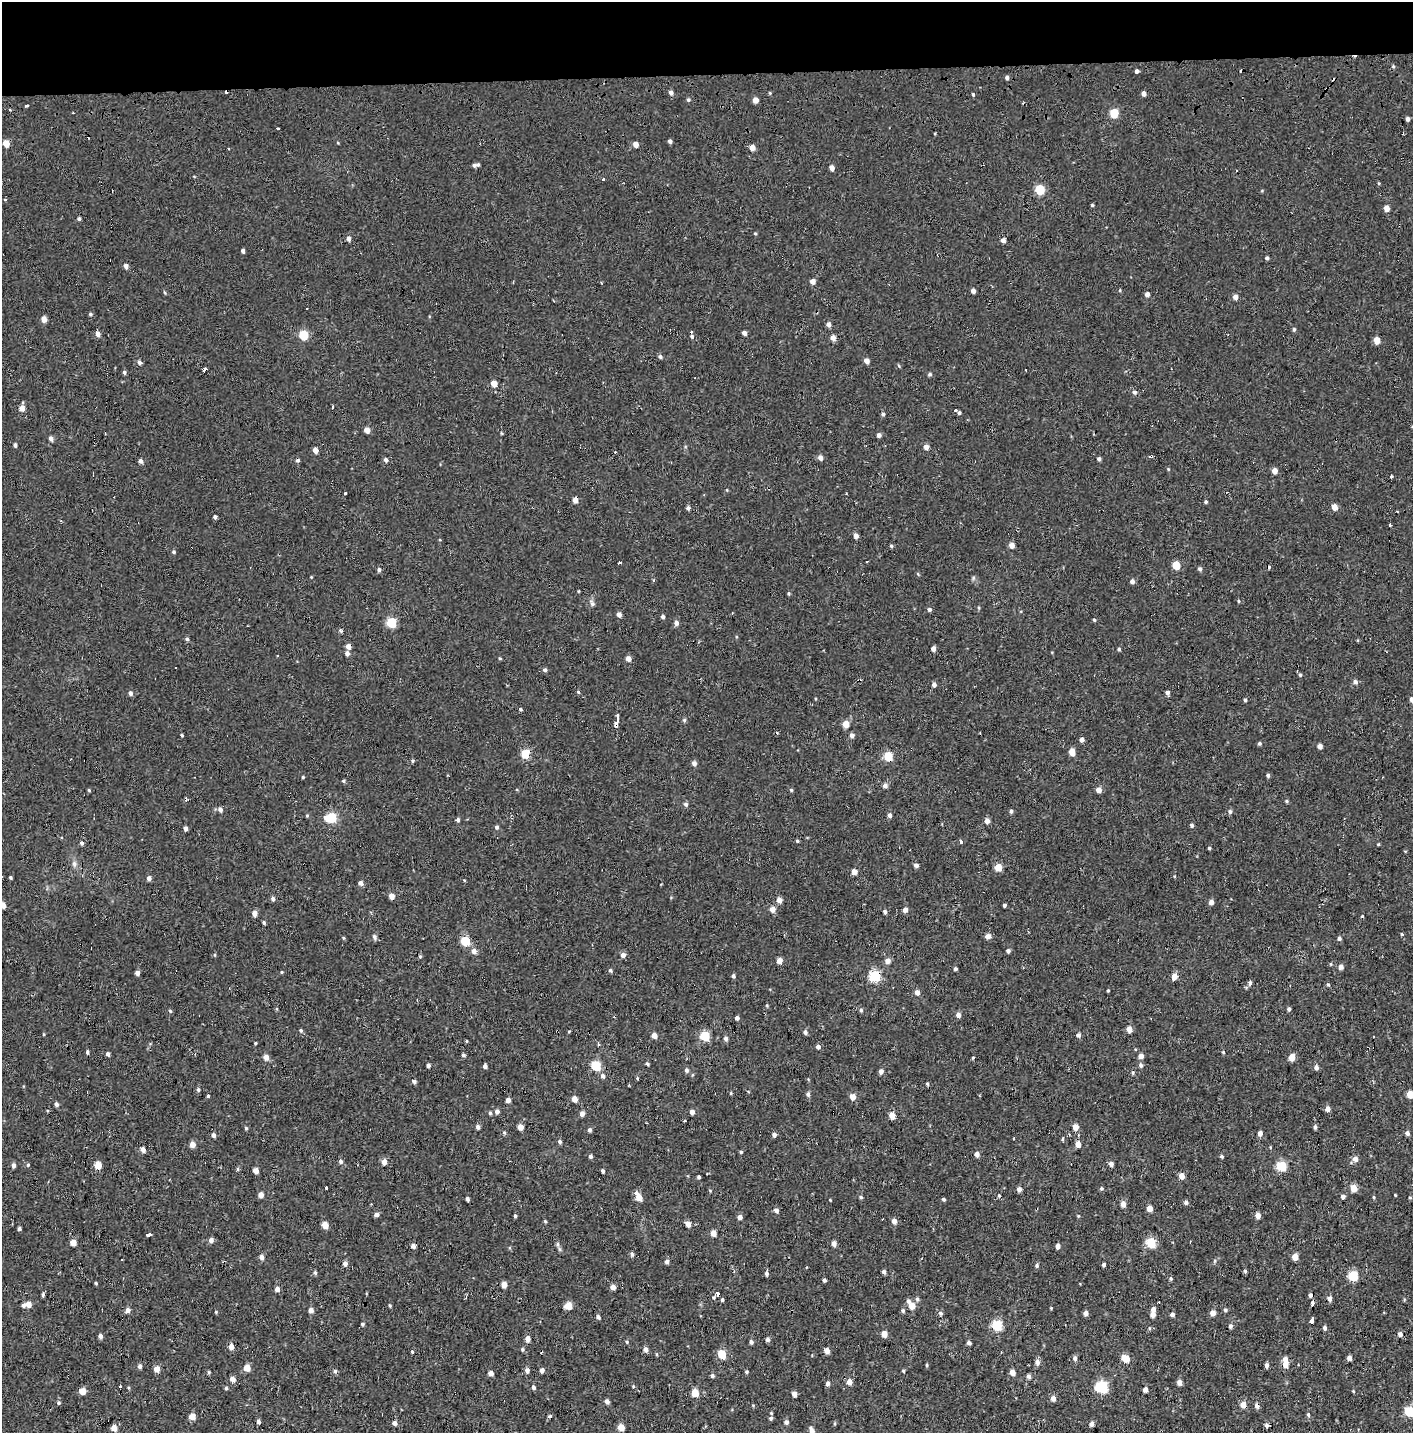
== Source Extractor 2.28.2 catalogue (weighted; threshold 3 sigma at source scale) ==
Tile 2 of 3 x 3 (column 2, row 1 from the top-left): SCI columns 1425-2835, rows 3024-4454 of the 4245 x 4554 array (HDU 1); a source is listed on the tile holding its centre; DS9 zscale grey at full resolution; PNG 1415 x 1435 px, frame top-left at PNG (2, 2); no overlay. Shown black and unused: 5% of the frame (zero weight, under 2 of 3 exposures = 3% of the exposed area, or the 3 px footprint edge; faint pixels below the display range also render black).
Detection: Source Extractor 2.28.2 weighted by HDU 2 'WHT'; one run over the whole footprint, this tile lists its part. Background 0.00104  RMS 0.0035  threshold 0.0158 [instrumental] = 3 sigma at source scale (4.5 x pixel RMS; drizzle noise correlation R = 1.50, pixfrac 1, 0.0396/0.0396 arcsec/px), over >= 5 px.
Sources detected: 463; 18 cosmic-ray / hot-pixel residue — not listed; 1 inside a brighter listed object's ellipse — not listed separately; the other 444 listed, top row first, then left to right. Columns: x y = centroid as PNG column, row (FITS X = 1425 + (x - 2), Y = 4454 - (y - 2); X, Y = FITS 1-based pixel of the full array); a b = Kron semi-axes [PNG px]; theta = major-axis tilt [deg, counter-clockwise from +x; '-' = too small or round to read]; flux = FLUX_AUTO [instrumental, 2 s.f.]
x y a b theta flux
1393 66 5 4 - 0.41
1137 71 4 3 - 1.4
1007 78 4 4 - 0.9
671 92 5 4 - 1.2
973 94 4 3 - 0.5
1144 94 4 4 - 1.4
688 100 5 4 - 0.6
755 100 4 4 - 2.8
27 106 4 3 - 1.4
10 110 4 3 - 0.24
1114 113 5 5 - 12
1408 119 4 3 - 1.2
277 128 3 3 - 2.4
670 141 4 4 - 1.1
6 143 5 4 - 4.9
636 144 4 4 - 2.7
752 148 4 4 - 3.3
228 149 3 2 - 0.33
474 165 5 4 - 0.84
832 168 4 4 - 2.2
603 179 3 3 - 4.2
1379 183 4 3 - 0.32
1040 190 5 5 - 19
5 199 3 3 - 0.47
1092 205 3 3 - 0.4
1386 208 4 4 - 3.4
79 218 4 3 - 0.82
755 233 5 3 - 0.33
348 239 4 4 - 1.8
1003 240 4 4 - 1.5
243 251 4 4 - 1.1
1267 258 4 3 - 0.67
126 266 4 4 - 1.6
813 281 4 4 - 2.1
973 291 4 4 - 1.9
1147 294 4 4 - 1.7
1235 297 4 4 - 2.1
90 314 4 4 - 0.51
44 319 5 4 - 3.1
828 324 5 4 - 1.6
1294 329 5 4 - 0.57
744 333 4 4 - 1.4
98 334 4 4 - 2
304 335 5 5 - 20
692 336 5 4 - 0.69
833 338 4 4 - 2.6
1377 340 5 4 - 5.2
660 357 5 4 - 0.69
866 361 4 4 - 2.3
139 362 5 4 - 1.1
204 370 3 3 - 18
124 372 4 3 - 0.74
930 374 5 4 - 0.62
494 384 4 4 - 4.4
1134 392 6 6 - 0.97
332 406 3 3 - 3.4
22 408 4 4 - 2.9
955 410 3 3 - 2.5
959 413 4 3 - 0.64
883 414 5 4 - 0.7
367 430 4 4 - 3.1
105 434 3 2 - 0.32
879 435 4 4 - 1.2
51 438 5 4 - 1.3
15 445 4 3 - 0.85
926 447 4 4 - 2.2
315 450 4 4 - 2.6
1151 456 4 3 - 3.1
820 458 5 4 - 1.6
1099 459 4 4 - 0.81
386 460 4 4 - 1.3
140 461 4 4 - 1.3
1274 471 4 4 - 2.7
1391 477 3 3 - 1.8
345 493 3 3 - 1.7
575 500 6 5 - 1.8
1206 502 4 4 - 0.51
1334 507 5 4 - 3.9
688 508 4 4 - 1
215 517 4 3 - 1
61 521 4 3 - 0.29
1390 525 3 3 - 1.2
856 536 4 4 - 2
1012 545 5 4 - 2.5
891 546 4 4 - 0.62
174 552 5 4 - 0.54
619 563 3 3 - 2
1176 565 5 5 - 8.9
379 569 4 4 - 0.9
1200 569 5 4 - 0.76
311 577 3 3 - 0.24
973 578 6 4 72 0.5
1132 581 5 5 - 1.2
789 593 4 4 - 0.44
1239 601 4 3 - 0.36
592 603 9 6 -61 0.93
979 608 5 3 - 0.34
929 609 5 5 - 0.69
619 614 4 4 - 1.7
663 617 4 4 - 0.89
1094 620 3 3 - 0.46
391 622 5 5 - 21
676 623 5 5 - 1.4
340 631 5 4 - 0.59
187 639 5 4 - 0.64
348 647 5 4 - 2.2
933 649 4 4 - 1.7
1119 649 4 4 - 0.53
347 653 4 4 - 1.3
278 655 3 2 - 0.44
500 658 4 3 - 0.36
628 659 5 4 - 1.9
175 668 3 2 - 0.39
545 670 5 4 - 0.87
1300 675 4 3 - 0.48
1355 682 5 4 - 1.1
934 685 5 4 - 1.5
578 692 4 3 - 0.47
1167 692 5 4 - 1.1
130 693 5 4 - 1.2
1412 699 4 4 - 1.6
1245 700 4 3 - 0.48
520 709 4 3 - 0.54
617 716 6 3 88 2
684 720 6 5 - 0.53
616 724 6 3 77 6.9
846 724 5 5 - 4.7
182 735 4 3 - 0.39
852 735 5 4 - 1.3
1082 740 4 4 - 1.6
1259 743 5 5 - 0.51
1320 746 4 4 - 1.9
1072 752 5 4 - 5
525 754 5 5 - 14
888 756 5 5 - 13
413 761 4 4 - 0.48
694 764 6 5 - 1.2
1268 775 4 4 - 0.66
303 777 4 3 - 0.38
343 781 5 4 - 0.44
885 786 5 5 - 1.5
89 790 4 4 - 0.35
791 790 5 4 - 0.41
1099 790 4 4 - 2.7
1287 801 5 3 - 0.39
686 804 5 5 - 0.8
220 809 5 4 - 1.5
1011 811 5 4 - 0.67
1230 812 6 5 - 0.69
890 815 5 4 - 1.2
307 816 5 3 - 0.35
331 818 7 5 1 23
458 820 4 4 - 0.86
987 821 5 4 - 2
1192 825 5 4 - 0.64
496 827 5 5 - 0.68
185 828 4 3 - 1.4
797 841 4 4 - 0.44
961 842 3 3 - 2.9
82 843 4 4 - 0.8
1209 848 4 4 - 0.43
74 864 8 6 -70 1
916 865 4 4 - 1.3
998 867 5 4 - 6.6
854 872 4 4 - 2.8
10 877 3 3 - 0.49
149 878 5 5 - 1.3
464 880 4 3 - 0.25
361 883 5 4 - 1.6
391 896 4 4 - 3.1
273 899 5 4 - 1.1
779 900 5 4 - 2.5
1211 902 5 4 - 1.7
3 905 4 4 - 3.3
1005 905 3 3 - 11
772 909 5 5 - 2.8
905 910 4 4 - 2.2
885 912 4 4 - 0.81
254 913 5 4 - 2.2
1362 916 4 3 - 0.33
264 923 4 4 - 0.49
1402 934 5 3 - 0.31
988 936 5 5 - 2
374 937 8 6 -71 0.83
343 938 5 3 - 0.34
1339 939 5 4 - 0.74
465 941 5 5 - 17
474 951 5 4 - 2.4
1008 951 4 4 - 0.86
623 955 5 5 - 1.6
779 960 4 4 - 2.6
887 961 5 5 - 1.8
1331 964 4 4 - 0.35
1341 967 5 4 - 1.6
955 969 3 3 - 0.66
610 970 5 4 - 0.61
281 972 5 3 - 0.29
137 973 4 4 - 1.4
733 976 5 4 - 0.67
875 976 6 5 - 31
1174 976 5 4 - 3.8
1250 983 6 4 83 0.81
1328 985 5 4 - 0.51
1108 990 3 3 - 0.39
917 992 5 4 - 2
1289 1009 4 4 - 0.66
861 1010 5 4 - 0.61
170 1011 5 4 - 0.42
958 1015 5 5 - 1.4
737 1018 4 4 - 1.1
1129 1029 5 4 - 3.1
301 1030 5 4 - 0.51
569 1031 5 3 - 0.27
805 1032 5 4 - 1
43 1034 4 3 - 0.27
1079 1035 5 5 - 1.1
654 1036 4 4 - 2.8
705 1036 5 5 - 18
726 1038 5 5 - 0.95
466 1041 4 3 - 0.33
255 1043 3 3 - 0.36
598 1044 5 3 - 0.54
818 1047 4 4 - 1.4
87 1052 4 3 - 0.7
1223 1052 4 3 - 0.32
108 1054 4 3 - 0.97
463 1055 5 4 - 0.58
1141 1056 5 4 - 2.1
266 1057 5 5 - 2.3
1292 1057 5 4 - 4.8
973 1058 3 3 - 0.34
647 1064 4 3 - 0.61
428 1065 4 4 - 0.93
1141 1065 6 6 - 0.76
485 1066 4 4 - 1.1
596 1066 5 5 - 21
1316 1068 5 5 - 1.1
686 1070 6 5 - 0.75
881 1071 5 4 - 1.4
1133 1073 5 4 - 0.49
603 1076 6 5 - 1
414 1081 5 4 - 0.86
927 1084 4 3 - 0.42
198 1089 5 4 - 0.78
731 1093 4 4 - 0.33
808 1094 6 5 - 0.83
1410 1094 5 4 - 5.3
208 1096 3 3 - 2.7
853 1097 5 5 - 2.8
575 1099 4 4 - 3.3
508 1100 4 4 - 2.1
56 1104 4 4 - 0.98
1327 1109 5 4 - 2.2
497 1111 5 5 - 1.3
692 1112 4 4 - 1.7
490 1113 5 4 - 0.5
582 1114 4 4 - 1.9
892 1115 5 4 - 4.6
478 1127 5 4 - 1
520 1127 5 4 - 3.7
1075 1127 5 4 - 3.4
1315 1127 5 4 - 0.75
246 1128 5 4 - 0.41
589 1130 5 4 - 0.82
504 1133 5 4 - 0.45
1260 1133 4 4 - 1.7
1407 1133 5 4 - 1.1
213 1135 5 4 - 1
774 1135 4 4 - 1.2
1063 1139 4 3 - 2.5
560 1142 4 4 - 0.76
192 1144 4 4 - 3
1078 1144 5 5 - 2.3
143 1150 4 4 - 2.2
741 1152 4 4 - 0.41
977 1154 5 4 - 1.6
590 1156 4 4 - 0.77
1221 1156 4 4 - 0.59
1355 1159 6 5 - 1.9
341 1161 5 5 - 0.76
384 1162 5 4 - 2.4
1111 1164 5 4 - 1.6
13 1165 5 4 - 1.2
28 1165 5 4 - 0.39
98 1165 5 4 - 6.3
1281 1166 5 5 - 22
238 1169 5 3 - 0.42
256 1171 4 4 - 3.5
603 1171 4 3 - 0.73
1182 1176 5 4 - 3.7
699 1177 4 3 - 0.65
326 1188 3 2 - 2.9
1101 1188 5 5 - 0.55
1354 1188 5 5 - 5.2
1019 1189 4 4 - 1.5
261 1195 4 4 - 2.2
999 1195 5 4 - 0.43
1395 1195 3 3 - 0.25
639 1197 9 5 -61 4.3
861 1197 5 4 - 0.5
1343 1197 4 4 - 1.2
1374 1197 5 3 - 0.37
1410 1198 4 3 - 0.31
467 1199 4 3 - 0.75
943 1199 4 3 - 0.54
1186 1202 4 4 - 1.1
1123 1204 5 4 - 3.1
1149 1208 4 4 - 3.3
776 1210 5 5 - 0.94
376 1215 4 4 - 1.7
1258 1215 4 4 - 2.7
515 1216 4 3 - 0.52
1078 1216 4 3 - 0.3
740 1217 5 4 - 1.5
545 1221 4 4 - 0.41
894 1221 5 4 - 2.5
688 1224 5 4 - 2.4
325 1225 5 4 - 4.9
19 1229 3 3 - 0.71
713 1233 5 4 - 3.5
149 1235 5 3 - 2.3
211 1240 5 4 - 1.5
73 1242 4 4 - 4.6
834 1243 4 4 - 2
1151 1243 5 5 - 22
558 1244 7 4 -90 0.67
413 1246 4 4 - 1.5
1058 1246 4 4 - 1.7
632 1254 5 4 - 0.86
261 1257 5 4 - 1.7
1295 1257 4 4 - 4.4
667 1261 4 4 - 1.2
345 1264 4 4 - 1.9
1104 1265 4 4 - 0.65
1037 1266 5 5 - 0.66
1245 1271 5 4 - 0.56
884 1272 4 4 - 0.87
315 1273 5 4 - 0.65
766 1274 5 4 - 0.95
1353 1276 5 5 - 20
1171 1278 5 4 - 0.52
824 1280 4 3 - 0.73
96 1283 4 3 - 0.39
504 1285 5 4 - 2.8
613 1287 4 4 - 2
277 1289 4 4 - 2.2
718 1294 5 4 - 6.9
43 1295 5 4 - 0.57
917 1299 6 5 - 0.66
1330 1299 6 5 - 1.2
722 1300 3 3 - 0.55
908 1301 7 6 - 0.95
1313 1303 4 3 - 2.3
28 1304 5 4 - 3.4
23 1305 5 4 - 0.86
390 1305 5 3 - 0.4
568 1306 5 5 - 6.6
912 1306 5 5 - 4.3
1051 1308 3 3 - 0.26
1153 1309 5 4 - 1.6
128 1310 5 5 - 1.6
311 1310 5 4 - 1.7
1225 1310 5 4 - 0.59
903 1311 5 5 - 0.61
216 1312 4 3 - 0.32
940 1313 5 5 - 0.75
1086 1313 4 4 - 1.7
1213 1313 4 4 - 2.8
1172 1314 4 4 - 1.1
1153 1315 4 4 - 2.3
598 1317 5 4 - 0.83
1312 1319 5 3 - 12
362 1324 5 4 - 0.51
997 1325 5 5 - 29
1230 1326 5 4 - 0.93
1149 1328 5 3 - 0.38
1325 1328 4 4 - 0.98
884 1334 4 4 - 3.5
1400 1334 5 4 - 1.6
100 1336 5 4 - 1.2
528 1339 4 4 - 2.5
767 1339 5 5 - 0.88
627 1342 4 4 - 0.39
751 1342 4 4 - 0.98
969 1343 4 3 - 1.1
231 1347 4 4 - 2.9
522 1349 5 4 - 0.44
645 1349 5 4 - 1.6
827 1351 4 4 - 2.9
412 1352 4 3 - 0.42
656 1354 5 3 - 0.34
722 1354 5 5 - 12
1075 1358 6 5 - 1.1
1126 1358 7 5 -30 5.6
1349 1358 4 4 - 1.8
1285 1359 5 5 - 2.1
1037 1362 6 5 - 1.7
1285 1364 5 5 - 3.8
927 1365 5 3 - 0.35
1266 1365 4 3 - 1.3
140 1366 5 4 - 1.1
247 1368 6 5 - 3.9
157 1369 5 4 - 3.4
527 1370 5 4 - 1.5
542 1370 5 4 - 1.2
335 1371 5 5 - 0.75
903 1371 5 4 - 0.33
209 1372 4 4 - 0.43
746 1372 4 4 - 0.49
1012 1372 5 5 - 2.2
491 1373 4 4 - 2.3
712 1375 5 4 - 0.66
1029 1376 4 4 - 1.2
232 1379 5 4 - 2.6
849 1382 5 4 - 2.6
1180 1382 4 4 - 2.2
828 1383 5 5 - 0.9
120 1386 3 3 - 2.1
533 1387 5 4 - 0.76
1101 1387 6 5 - 39
226 1388 4 4 - 0.42
1145 1390 4 4 - 2.1
83 1391 5 4 - 4.3
1353 1391 4 3 - 0.32
695 1393 5 4 - 7.8
794 1394 4 4 - 2
1053 1398 5 5 - 1.8
607 1402 4 4 - 1.5
58 1403 5 5 - 0.59
1243 1405 5 5 - 3.6
1257 1405 5 4 - 1.8
1409 1411 5 5 - 20
1308 1415 5 4 - 0.55
192 1416 4 4 - 4.1
551 1417 3 3 - 2
771 1418 6 6 - 0.64
258 1422 4 4 - 0.97
786 1422 5 5 - 0.91
395 1423 5 4 - 1.4
1091 1424 4 4 - 1.7
1266 1425 5 5 - 0.89
621 1427 5 4 - 5.4
114 1428 5 4 - 4.3
811 1431 6 4 -74 1.9
Overlapping masked pixels (flux is a lower limit): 8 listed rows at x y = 1151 456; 575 500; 616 724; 888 756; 875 976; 718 1294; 1243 1405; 1257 1405
Isophote crosses this tile's border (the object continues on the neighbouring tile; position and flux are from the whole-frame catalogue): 5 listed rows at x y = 1412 699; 3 905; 1410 1094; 1409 1411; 811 1431